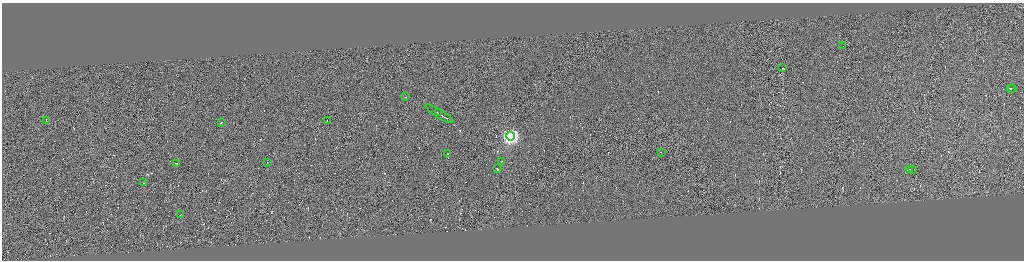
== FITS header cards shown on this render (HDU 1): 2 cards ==
NAXIS1  =                 4088
NAXIS2  =                 1032

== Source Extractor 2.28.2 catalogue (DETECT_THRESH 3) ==
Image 4088 x 1032 px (HDU 1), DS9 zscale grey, zoomed out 1/4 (1 PNG px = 4 x 4 image px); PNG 1026 x 262 px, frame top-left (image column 1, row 1029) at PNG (2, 3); each listed source drawn as its Kron ellipse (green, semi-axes under 4 px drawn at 4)
Background -0.178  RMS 4.2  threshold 12.6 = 3 sigma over >= 5 px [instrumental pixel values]
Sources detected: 347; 326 cannot appear on this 1/4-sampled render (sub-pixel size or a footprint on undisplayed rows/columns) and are neither listed nor drawn; the other 21 listed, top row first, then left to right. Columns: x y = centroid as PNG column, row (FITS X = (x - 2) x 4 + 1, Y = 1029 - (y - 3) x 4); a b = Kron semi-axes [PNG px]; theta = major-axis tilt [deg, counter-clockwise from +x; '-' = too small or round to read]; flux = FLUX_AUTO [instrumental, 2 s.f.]
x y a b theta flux
843 46 2 1 - 17000
782 68 2 1 - 29000
1010 88 2 1 - 35000
1012 88 2 1 - 32000
406 97 2 1 - 19000
438 113 2 1 - 21000
439 114 16 1 -32 110000
46 121 2 1 - 19000
327 121 2 1 - 18000
221 122 2 1 - 35000
511 136 4 4 - 660000
661 152 2 1 - 17000
448 154 2 1 - 430000
501 161 2 1 - 46000
267 162 2 1 - 11000
176 163 3 1 - 28000
497 169 2 1 - 56000
910 169 2 1 - 26000
912 169 2 1 - 16000
144 183 2 1 - 19000
180 214 2 1 - 13000
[326 sub-pixel or undisplayed-footprint detections neither listed nor drawn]